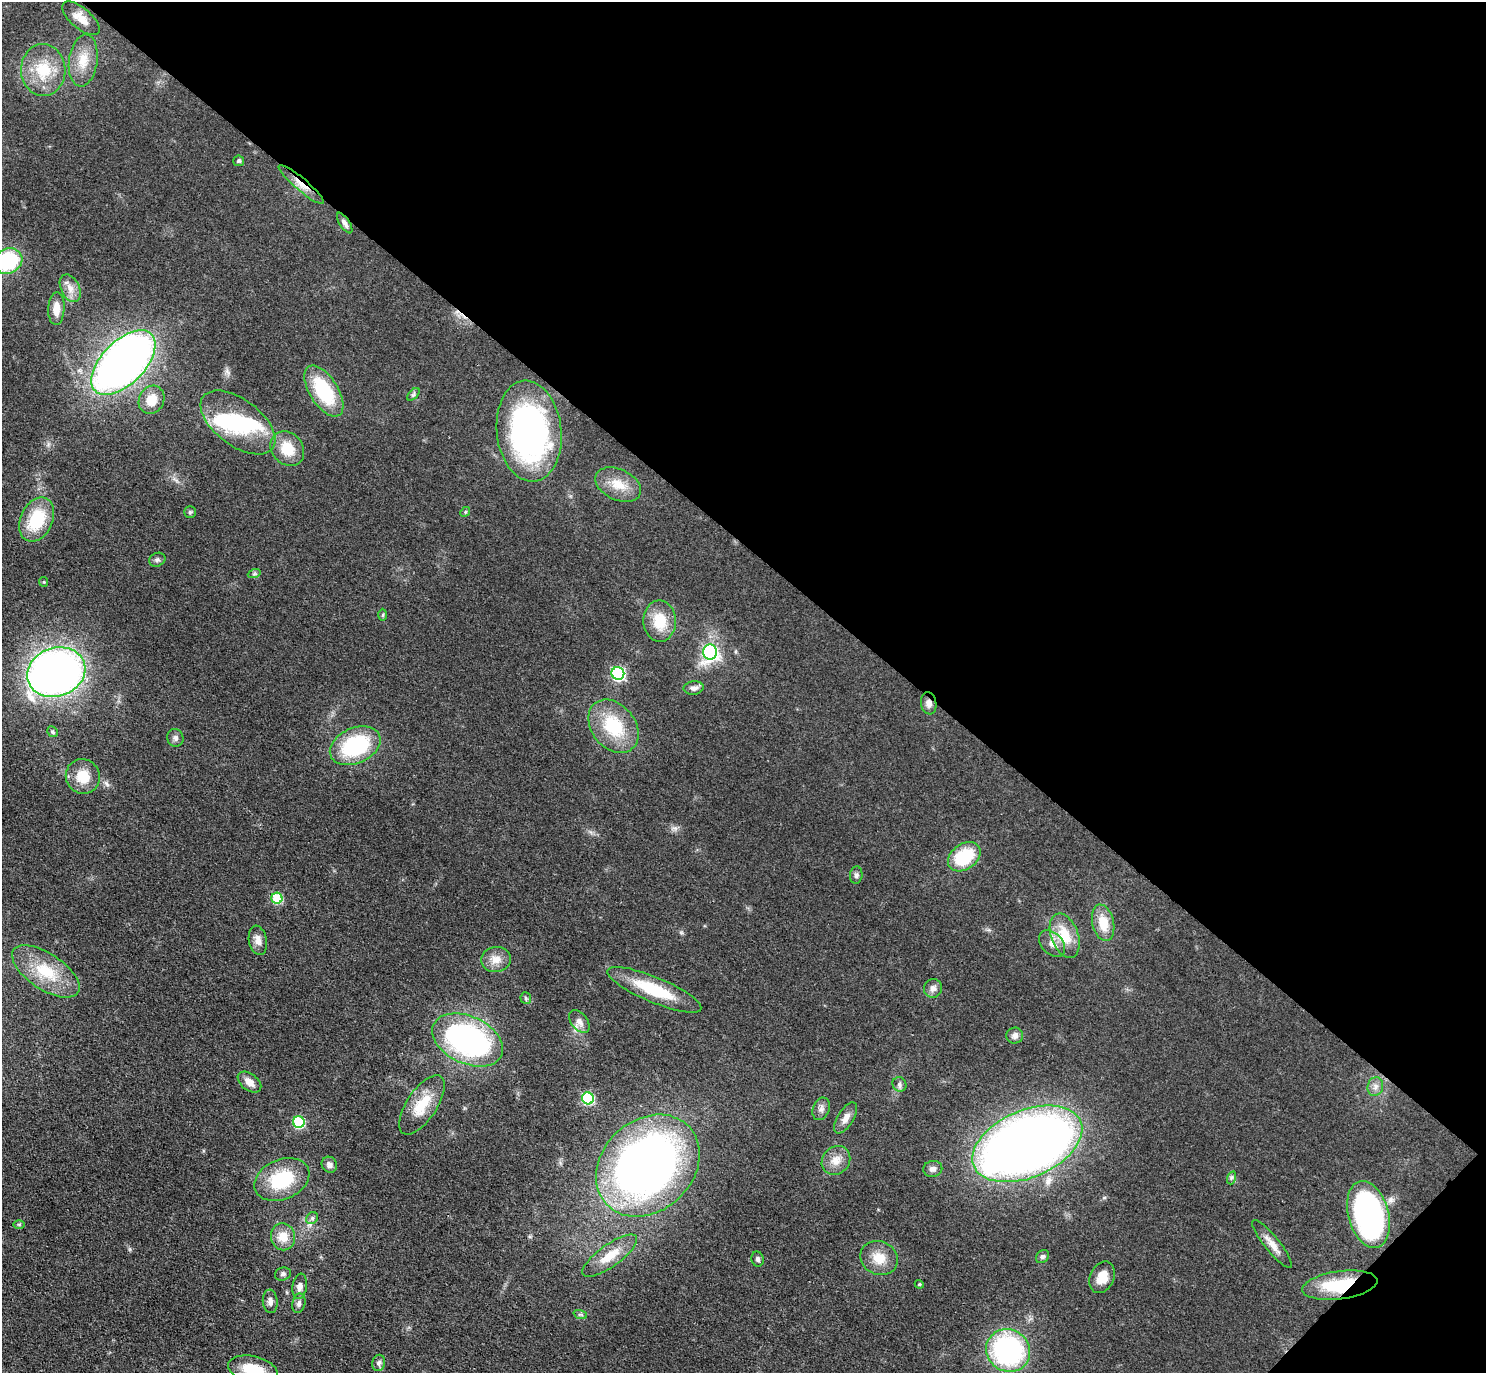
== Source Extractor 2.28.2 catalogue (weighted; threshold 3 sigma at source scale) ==
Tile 8 of 4 x 4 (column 4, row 2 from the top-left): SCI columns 4492-5975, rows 2941-4311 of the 6016 x 6023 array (HDU 1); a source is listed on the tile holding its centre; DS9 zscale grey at full resolution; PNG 1488 x 1375 px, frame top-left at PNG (2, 2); each listed source drawn as its Kron ellipse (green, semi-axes under 4 px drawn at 4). Shown black and unused: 41% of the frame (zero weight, under 3 of 4 exposures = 5% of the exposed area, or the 3 px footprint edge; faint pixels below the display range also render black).
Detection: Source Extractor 2.28.2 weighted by HDU 2 'WHT'; one run over the whole footprint, this tile lists its part. Background 0.0466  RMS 0.0061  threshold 0.0272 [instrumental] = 3 sigma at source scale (4.5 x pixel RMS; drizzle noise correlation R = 1.50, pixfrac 1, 0.05/0.05 arcsec/px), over >= 5 px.
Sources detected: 88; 3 inside a brighter object's white glare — neither listed nor drawn; the other 85 listed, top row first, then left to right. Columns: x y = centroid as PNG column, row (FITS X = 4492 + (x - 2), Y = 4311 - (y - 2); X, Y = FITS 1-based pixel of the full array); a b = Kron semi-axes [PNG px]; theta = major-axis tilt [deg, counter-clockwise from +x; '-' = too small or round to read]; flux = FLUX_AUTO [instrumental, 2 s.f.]
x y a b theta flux
81 18 23 10 -41 7.5
83 61 26 14 82 12
43 70 26 22 -88 22
239 161 5 5 - 1
301 184 29 6 -40 7
345 223 12 5 -57 2.4
8 261 15 12 28 49
70 288 15 9 -64 5
56 309 16 8 87 6.2
123 362 40 21 45 430
324 391 29 14 -58 40
413 394 7 4 45 1.3
152 400 15 12 64 10
238 422 43 23 -37 41
529 431 50 32 -84 180
287 449 19 15 -50 15
618 485 24 15 -24 11
190 512 6 6 - 1.1
465 512 5 4 - 0.75
37 519 23 16 65 29
157 560 8 6 23 1.6
254 574 6 4 19 0.99
44 582 5 4 - 0.71
383 615 6 4 88 0.76
660 621 20 16 -88 17
710 652 7 7 - 120
56 672 29 24 19 370
618 673 6 6 - 99
694 688 10 6 6 2.6
929 703 11 7 -80 3.5
613 726 29 21 -51 33
53 732 6 5 - 1.1
175 738 9 8 - 2.2
355 746 26 17 24 53
83 776 17 17 - 14
964 857 18 12 35 30
856 875 9 6 82 1.7
277 898 5 5 - 36
1103 923 18 10 -77 13
1065 936 23 13 -70 17
258 940 15 9 -79 4.3
1052 944 15 10 -47 5.5
496 959 15 12 6 6.7
46 971 39 18 -34 25
933 988 9 9 - 3.1
654 990 51 12 -23 30
526 998 6 5 - 1
579 1021 13 8 -51 3.9
1015 1036 8 8 - 2.9
468 1040 37 23 -25 140
249 1082 13 8 -37 4.8
899 1084 7 6 - 1.8
1375 1086 9 7 76 3
588 1098 6 6 - 55
422 1105 34 15 56 17
821 1109 12 8 70 3
846 1118 17 8 58 4.6
299 1122 6 5 - 52
1027 1144 58 33 23 610
836 1160 15 13 48 7.2
329 1165 8 7 - 2.8
648 1166 57 45 43 410
933 1169 9 8 - 2.7
1231 1178 6 4 72 1.1
282 1180 29 20 23 34
1368 1214 34 20 -75 160
312 1218 6 5 - 1.4
19 1224 6 4 0 0.7
283 1237 14 12 -73 8.6
1272 1244 30 7 -51 6.8
610 1256 33 11 36 13
1042 1257 7 6 - 1.6
879 1258 19 16 -25 11
758 1259 7 6 - 1.5
283 1274 8 6 18 1.5
1102 1277 16 12 65 8.8
919 1284 4 3 - 0.52
1340 1285 38 14 8 33
300 1286 13 7 82 3.5
270 1301 12 7 -85 3.1
299 1303 10 6 78 2.4
580 1314 7 4 -18 1.2
1008 1350 22 21 - 100
379 1363 8 6 75 1.8
253 1370 25 13 -13 18
Overlapping masked pixels (flux is a lower limit): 3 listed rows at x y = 301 184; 929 703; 1340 1285
Isophote crosses this tile's border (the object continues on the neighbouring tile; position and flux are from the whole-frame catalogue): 2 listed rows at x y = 8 261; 253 1370